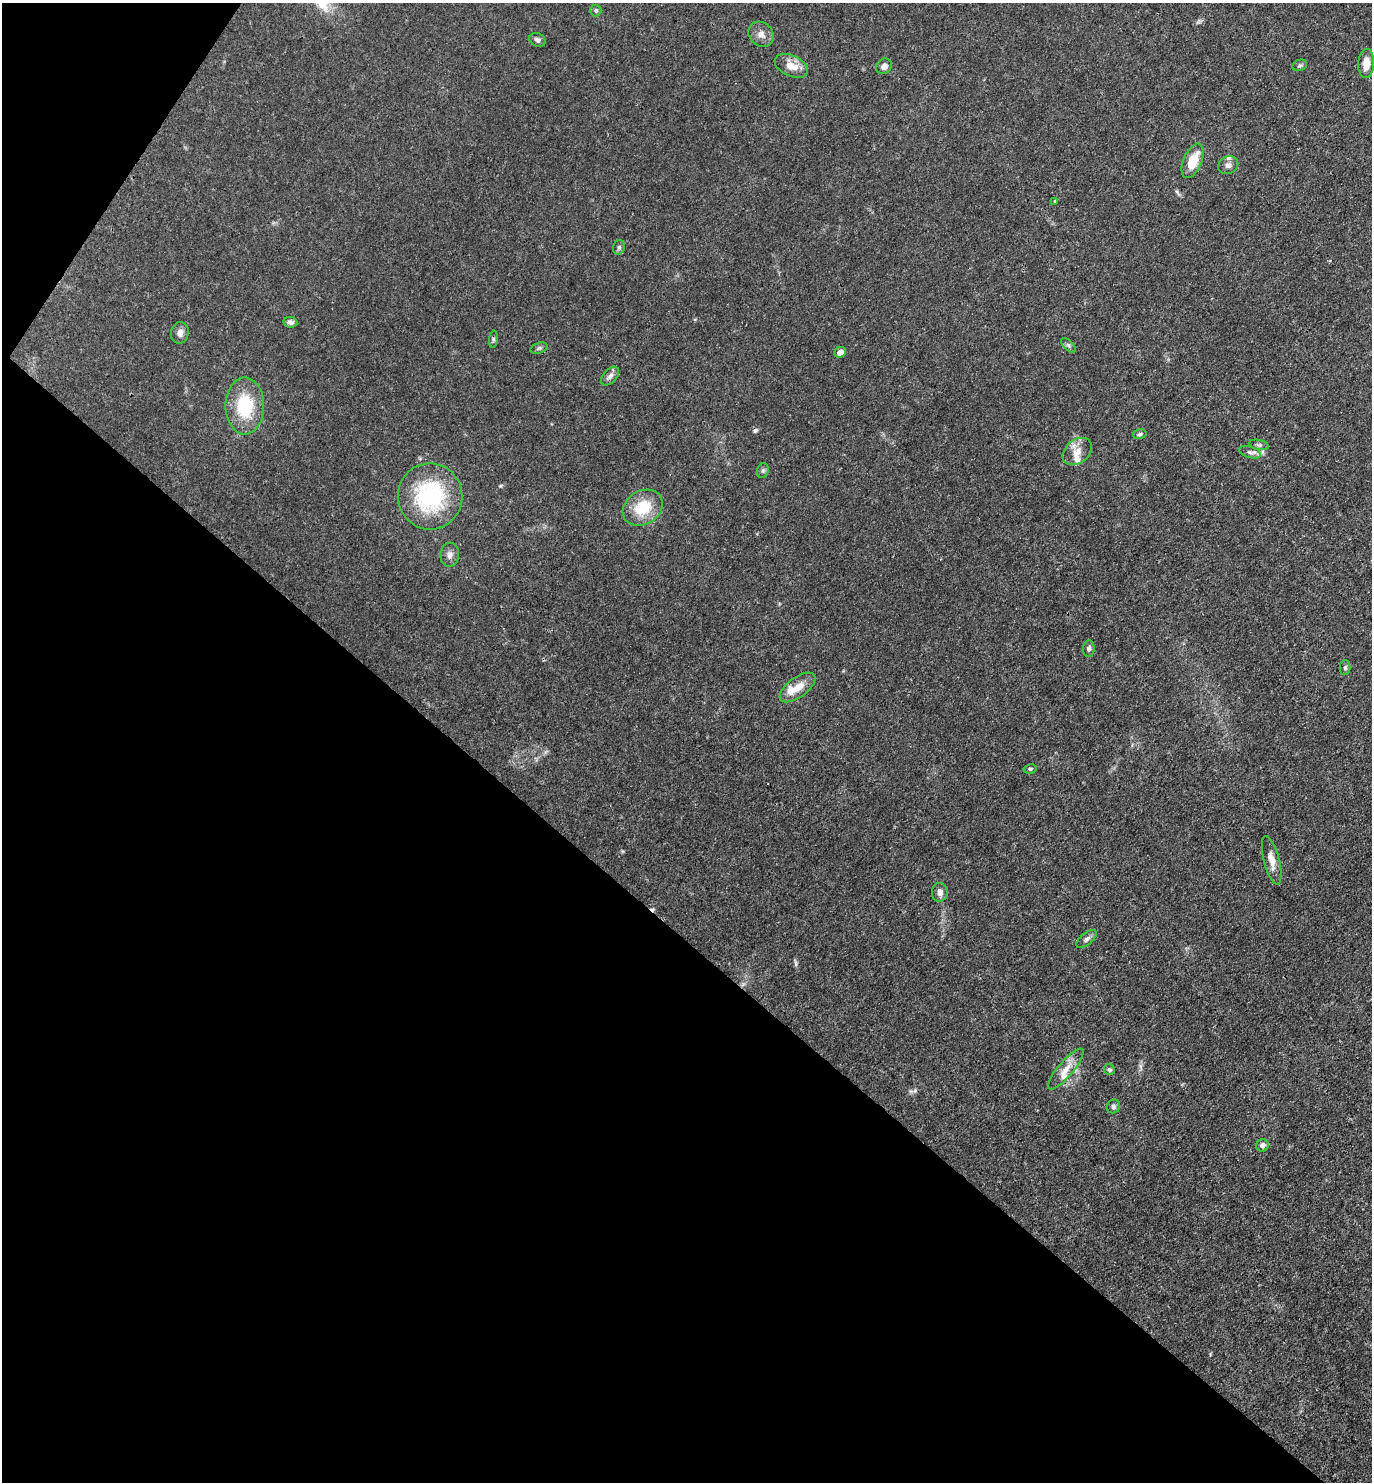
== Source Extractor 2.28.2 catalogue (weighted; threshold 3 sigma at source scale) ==
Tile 9 of 4 x 4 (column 1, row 3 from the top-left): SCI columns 293-1662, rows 1481-2960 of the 5925 x 5919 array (HDU 1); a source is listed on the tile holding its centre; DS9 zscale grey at full resolution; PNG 1374 x 1484 px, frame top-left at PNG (2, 3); each listed source drawn as its Kron ellipse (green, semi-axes under 4 px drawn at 4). Shown black and unused: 39% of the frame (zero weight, under 3 of 4 exposures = <1% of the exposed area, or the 3 px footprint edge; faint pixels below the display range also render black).
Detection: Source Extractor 2.28.2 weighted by HDU 2 'WHT'; one run over the whole footprint, this tile lists its part. Background 0.0243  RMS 0.0028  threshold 0.0126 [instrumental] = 3 sigma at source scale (4.5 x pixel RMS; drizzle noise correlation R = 1.50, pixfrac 1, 0.05/0.05 arcsec/px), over >= 5 px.
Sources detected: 44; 2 cosmic-ray / hot-pixel residue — neither listed nor drawn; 4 inside a brighter listed object's ellipse — not listed separately; the other 38 listed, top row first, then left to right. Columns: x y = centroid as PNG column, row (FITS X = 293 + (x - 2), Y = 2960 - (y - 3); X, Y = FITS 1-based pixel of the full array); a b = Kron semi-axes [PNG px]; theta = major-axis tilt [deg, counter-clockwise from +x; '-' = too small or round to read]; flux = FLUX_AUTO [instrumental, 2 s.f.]
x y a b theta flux
596 10 6 5 - 0.48
761 34 13 11 -44 2.1
537 40 8 6 -28 0.87
1366 63 14 8 87 3
1300 65 7 5 20 0.49
791 66 17 10 -25 3.8
884 66 8 7 - 1.3
1193 161 18 9 67 6.7
1228 165 10 8 25 1.2
1055 201 4 2 - 0.29
619 247 7 5 74 0.54
290 322 7 5 -10 0.9
180 333 11 9 80 1.4
493 339 8 4 83 0.46
1068 345 9 4 -45 0.58
539 348 9 5 17 0.58
840 352 6 5 - 1.6
610 376 11 6 46 1.2
245 406 28 19 -90 14
1140 434 7 5 15 0.47
1259 445 10 5 -12 0.67
1077 451 16 11 40 3.1
1250 452 11 5 -17 0.91
763 471 7 5 70 0.58
430 496 33 32 - 29
643 508 21 16 33 9
450 555 12 9 85 1.5
1089 649 8 5 84 0.84
1345 667 7 5 89 0.59
797 687 21 10 37 4
1030 769 7 4 9 0.46
1272 861 25 7 -75 2.9
940 892 9 8 - 1.4
1087 939 12 6 39 0.99
1066 1069 26 7 50 3.4
1109 1069 6 5 - 0.49
1113 1106 7 6 - 0.62
1262 1145 6 6 - 1.1